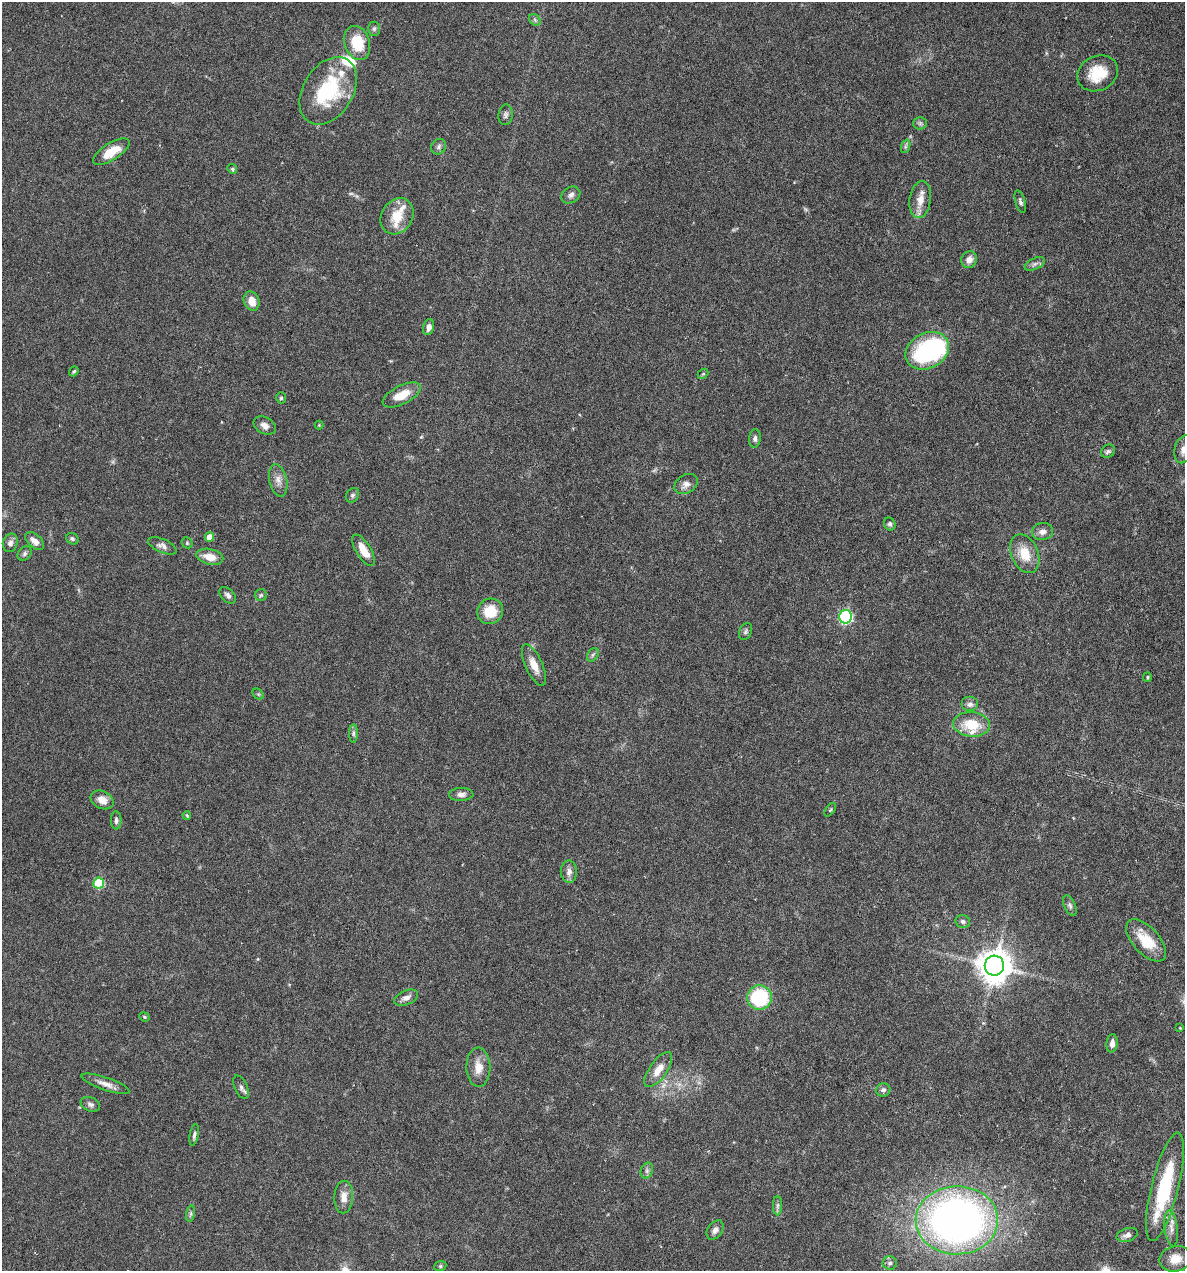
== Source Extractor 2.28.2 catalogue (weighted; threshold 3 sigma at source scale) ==
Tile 6 of 4 x 4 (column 2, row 2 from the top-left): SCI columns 1306-2488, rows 2541-3809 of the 5097 x 5080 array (HDU 1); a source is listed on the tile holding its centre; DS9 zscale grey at full resolution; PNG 1187 x 1273 px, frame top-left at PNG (2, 2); each listed source drawn as its Kron ellipse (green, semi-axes under 4 px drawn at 4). Shown black and unused: <1% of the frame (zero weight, under 4 of 7 exposures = <1% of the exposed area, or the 3 px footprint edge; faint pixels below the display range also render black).
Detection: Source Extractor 2.28.2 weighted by HDU 2 'WHT'; one run over the whole footprint, this tile lists its part. Background 0.111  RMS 0.0036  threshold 0.0147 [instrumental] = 3 sigma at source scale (4.09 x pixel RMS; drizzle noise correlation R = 1.36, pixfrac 0.8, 0.05/0.05 arcsec/px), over >= 5 px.
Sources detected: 97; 1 too faint to see at this stretch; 1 inside a brighter object's white glare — neither listed nor drawn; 4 inside a brighter listed object's ellipse — not listed separately; the other 91 listed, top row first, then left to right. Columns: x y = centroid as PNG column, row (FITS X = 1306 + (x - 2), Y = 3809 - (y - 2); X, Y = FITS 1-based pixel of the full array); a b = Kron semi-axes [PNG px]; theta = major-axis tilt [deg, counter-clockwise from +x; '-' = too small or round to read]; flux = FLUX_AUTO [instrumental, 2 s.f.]
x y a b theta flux
535 20 6 5 - 0.68
374 29 7 6 - 0.73
357 43 17 12 -71 11
1098 73 21 17 27 9.4
328 91 37 25 58 26
506 115 10 7 83 1.1
920 123 6 6 - 0.78
906 146 7 4 71 0.66
439 147 8 7 - 1
111 152 21 8 32 6.8
232 169 5 4 - 0.48
571 195 10 7 29 1.3
920 200 18 10 82 3.8
1020 202 11 5 -75 0.93
397 216 19 15 57 8
969 260 9 7 56 2.2
1035 264 11 5 24 1.2
252 301 10 7 -69 3.4
429 327 8 5 76 1.9
927 351 23 17 28 44
74 371 5 3 - 0.47
703 374 6 4 41 0.48
402 395 21 9 26 6
281 398 5 4 - 0.54
319 425 4 4 - 0.28
265 426 12 8 -30 1.9
755 438 9 6 84 1.1
1184 449 14 9 75 2.5
1108 451 7 6 - 0.79
278 480 16 8 -77 2.5
686 484 13 9 32 2
352 495 8 6 52 0.81
890 524 6 5 - 0.79
1042 532 10 8 9 2
209 537 5 5 - 3.3
72 539 6 5 - 0.64
35 541 11 6 -42 2.3
10 543 9 7 75 1.4
187 543 6 5 - 0.46
162 546 15 6 -23 1.7
364 550 18 7 -59 4.2
25 553 8 6 47 0.92
1025 554 20 13 -66 7.5
210 557 13 8 -13 4.1
228 595 10 6 -44 1.2
261 595 6 5 - 0.57
490 611 13 12 - 8.1
845 617 7 6 - 51
746 631 9 6 67 0.81
593 655 7 5 59 0.7
534 665 22 8 -66 4.2
1147 677 5 3 - 0.41
258 694 6 5 - 0.51
970 704 8 7 - 1.5
972 724 18 12 -5 9.7
353 733 9 4 90 0.84
461 794 12 6 2 1.5
102 800 12 8 -28 2.8
830 810 8 4 54 0.5
187 815 4 3 - 0.38
116 820 9 5 -88 0.98
569 872 11 8 89 1.9
99 883 5 5 - 19
1070 906 11 5 -66 0.96
963 921 7 6 - 1
1146 940 26 13 -48 9.3
994 966 10 9 - 680
406 998 12 7 22 1.7
759 998 12 12 - 24
144 1017 5 4 - 0.42
1180 1028 4 4 - 0.27
1112 1043 9 5 84 1.8
478 1067 19 12 -89 4.4
658 1070 20 8 55 4.2
105 1084 25 6 -19 2.8
241 1087 13 6 -65 1.3
883 1090 7 6 - 0.98
90 1104 10 7 -21 1.1
194 1135 11 4 79 0.89
647 1171 8 6 70 0.99
1165 1187 56 13 76 26
344 1197 16 9 88 3.1
778 1205 10 4 89 0.84
191 1214 8 4 81 0.66
957 1220 41 34 0 200
1171 1228 18 6 -83 2.1
715 1230 10 7 54 1.6
1127 1235 11 6 18 1.4
1175 1259 16 13 12 4.6
890 1263 7 7 - 1
440 1266 6 5 - 0.55
Isophote crosses this tile's border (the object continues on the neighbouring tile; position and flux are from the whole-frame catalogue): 1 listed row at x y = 1184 449